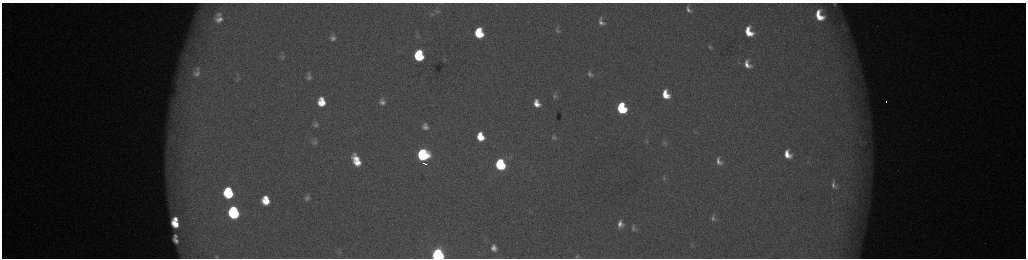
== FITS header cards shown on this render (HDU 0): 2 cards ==
NAXIS1  =                 2048 /fastest changing axis
NAXIS2  =                  512 /next to fastest changing axis

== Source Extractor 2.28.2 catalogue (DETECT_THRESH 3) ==
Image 2048 x 512 px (HDU 0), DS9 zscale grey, zoomed out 1/2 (1 PNG px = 2 x 2 image px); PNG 1028 x 260 px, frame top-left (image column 1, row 511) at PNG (2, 3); no overlay
Background 175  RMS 2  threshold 6.14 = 3 sigma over >= 5 px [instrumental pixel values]
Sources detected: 71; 4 cannot appear on this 1/2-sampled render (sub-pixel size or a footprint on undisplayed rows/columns) and are not listed; the other 67 listed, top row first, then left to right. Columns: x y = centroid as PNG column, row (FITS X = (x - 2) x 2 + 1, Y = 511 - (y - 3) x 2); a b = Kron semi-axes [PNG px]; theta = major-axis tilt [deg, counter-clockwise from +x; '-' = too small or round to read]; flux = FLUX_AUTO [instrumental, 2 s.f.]
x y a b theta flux
834 4 7 6 - 1300
688 9 10 6 -60 2400
437 12 9 7 -5 1900
431 14 8 5 -18 1000
819 16 10 6 -64 11000
219 18 8 6 87 3700
601 22 8 6 -64 2600
842 25 4 2 - 360
558 30 7 5 -28 1100
749 32 10 7 -67 12000
479 33 9 7 -76 23000
418 36 6 4 -10 790
333 37 9 7 -85 2300
710 47 7 5 -56 1000
186 55 7 5 -20 1600
419 56 8 7 - 34000
282 57 8 5 17 880
445 59 5 3 - 460
739 62 5 3 - 530
747 64 13 8 -63 5400
196 72 18 12 89 6900
590 74 7 5 -64 1600
309 77 9 8 - 2300
238 79 7 4 40 750
665 94 8 6 -66 9200
555 96 7 6 - 1200
382 99 7 7 - 1500
886 101 2 2 - 1400
321 102 10 8 -84 11000
382 103 9 7 -15 2600
537 103 9 7 -69 5600
621 108 8 6 -68 39000
315 124 9 7 68 1700
425 126 6 5 - 2300
694 131 3 2 - 290
480 137 7 6 - 11000
553 137 7 6 - 1200
860 141 4 3 - 520
315 142 8 7 - 1300
664 143 7 4 -27 840
787 154 9 7 -64 6900
423 155 8 8 - 56000
356 159 9 5 -48 5800
719 161 7 4 -64 2300
808 162 6 3 -77 600
357 163 8 5 -23 5700
424 163 4 1 - 1900
500 164 8 6 -71 50000
664 178 6 4 -65 760
834 185 11 7 -74 2500
228 193 9 7 -80 35000
307 197 10 8 73 2100
265 200 9 7 -78 11000
234 213 9 7 -78 61000
713 218 8 4 81 1200
176 219 5 3 - 3100
175 224 8 5 -45 8600
620 224 9 7 -81 3700
633 228 8 5 89 1300
175 236 4 3 - 840
176 240 6 4 -51 1700
692 245 4 3 - 340
494 248 6 5 - 2900
340 251 7 4 -86 990
438 255 7 7 - 120000
577 256 7 6 - 990
217 257 6 4 -48 650
At the frame edge (FLAGS 8, measured only in part): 4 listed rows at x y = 834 4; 438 255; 577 256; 217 257
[4 sub-pixel or undisplayed-footprint detections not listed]